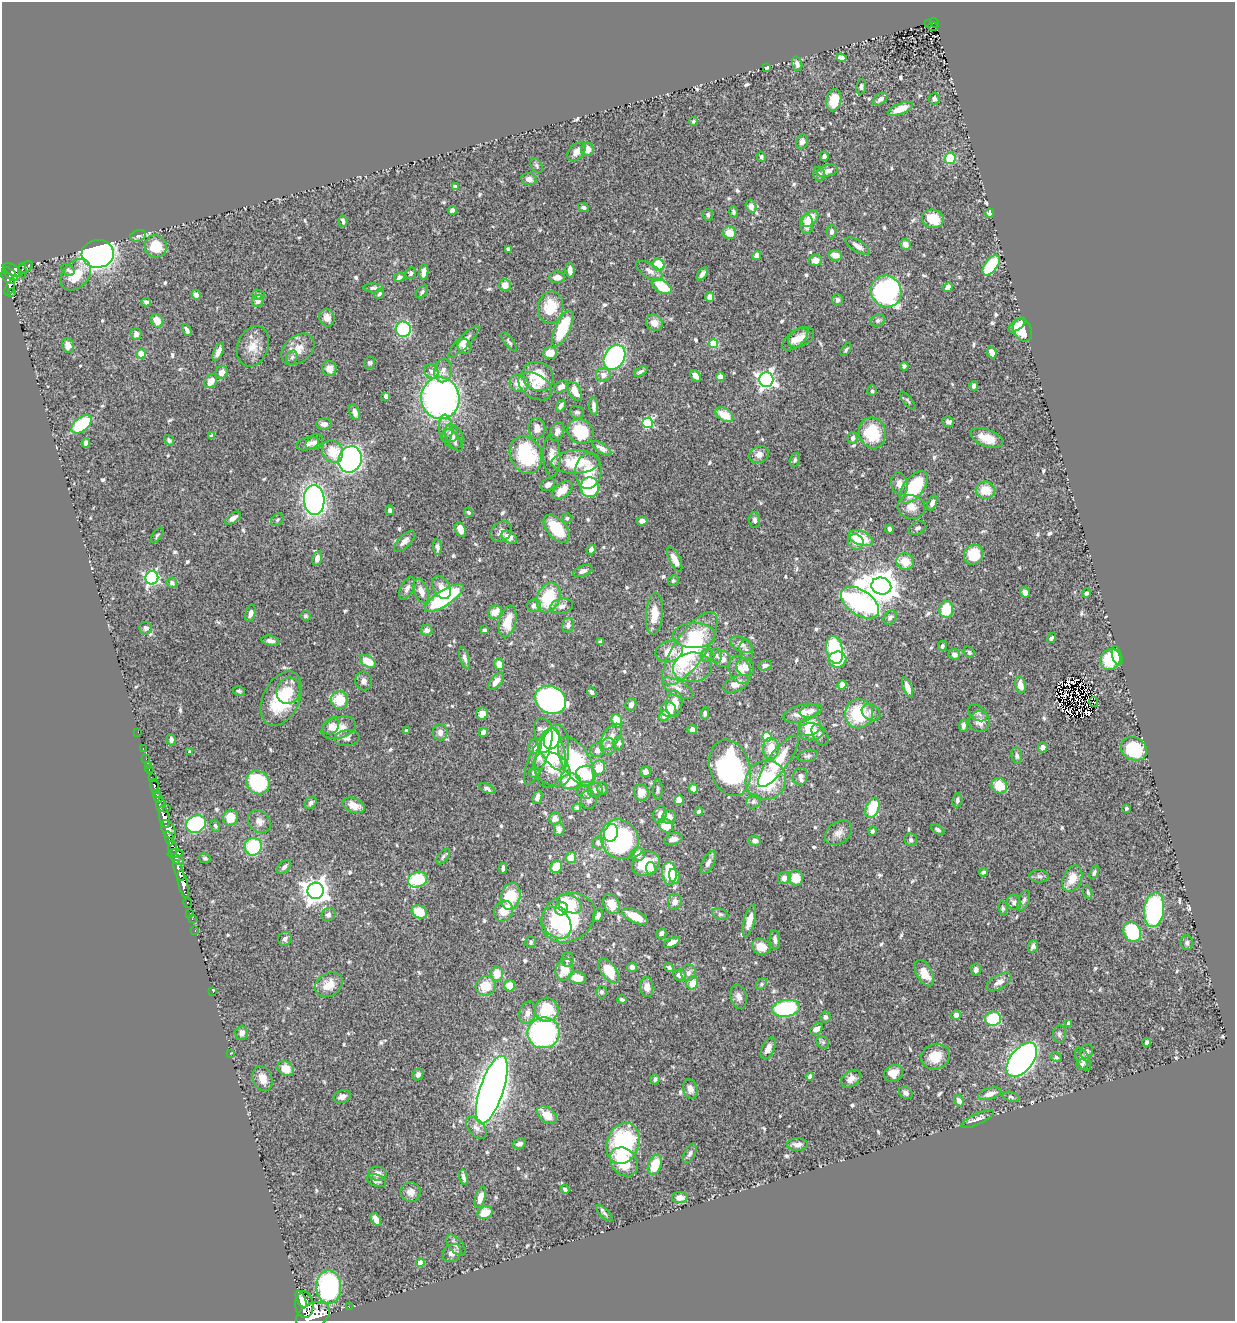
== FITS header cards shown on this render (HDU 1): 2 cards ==
NAXIS1  =                 1233
NAXIS2  =                 1319

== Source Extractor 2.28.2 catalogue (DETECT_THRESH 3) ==
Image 1233 x 1319 px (HDU 1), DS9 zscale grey, 1 PNG px = 1 image px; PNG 1237 x 1323 px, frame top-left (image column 1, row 1319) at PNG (2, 2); each listed source drawn as its Kron ellipse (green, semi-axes under 4 px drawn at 4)
Background 1.1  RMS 0.029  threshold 0.088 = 3 sigma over >= 5 px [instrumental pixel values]
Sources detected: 671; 4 with non-positive FLUX_AUTO (blend fragments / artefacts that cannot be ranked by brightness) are neither listed nor drawn; of the other 667, the 500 brightest by FLUX_AUTO listed and drawn (167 fainter detections omitted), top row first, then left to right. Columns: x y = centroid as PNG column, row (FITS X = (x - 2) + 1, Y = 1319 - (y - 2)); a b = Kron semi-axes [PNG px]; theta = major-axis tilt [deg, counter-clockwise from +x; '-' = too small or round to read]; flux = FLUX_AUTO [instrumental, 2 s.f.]
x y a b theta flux
929 23 3 2 - 3.5
935 23 5 4 - 50
933 26 5 3 - 43
842 58 5 4 - 16
797 64 7 5 -71 9.1
767 67 4 3 - 8
861 87 8 5 81 4.2
880 99 8 5 33 8.4
934 99 6 5 - 5.3
834 100 11 7 77 42
900 109 13 5 22 23
693 121 5 4 - 4
802 142 7 6 - 8.8
587 150 6 6 - 16
576 152 11 7 46 13
824 156 5 4 - 6.5
761 157 5 4 - 4.5
950 158 6 5 - 69
537 166 8 5 -61 4
827 171 11 5 15 11
819 174 7 6 - 6.5
529 179 8 6 -8 12
455 187 4 3 - 7.1
751 206 6 5 - 14
584 207 6 4 -15 5.1
452 210 5 4 - 7
733 212 6 4 -79 4.6
990 213 4 4 - 5.3
708 215 6 5 - 4.1
810 218 10 6 46 35
933 219 11 9 -15 44
343 221 6 3 -74 4.9
807 224 10 6 88 20
831 232 6 5 - 7.8
730 233 7 6 - 25
138 236 8 5 19 5.7
905 244 5 5 - 11
156 246 11 11 - 51
858 246 14 5 -32 12
508 249 4 4 - 4.6
98 254 16 14 6 910
757 255 4 4 - 14
835 255 6 5 - 18
816 260 6 5 - 14
658 265 6 6 - 72
991 265 11 6 54 110
25 267 8 5 35 120
13 270 11 5 -26 470
68 270 7 5 -39 4.1
570 270 8 4 -83 10
22 271 7 4 -88 120
649 271 15 7 -31 13
424 272 7 4 86 15
411 273 6 5 - 4.2
10 274 9 4 -42 500
702 274 7 4 56 7
76 275 18 12 48 46
399 277 5 4 - 5.7
557 277 8 6 1 16
8 278 8 4 -40 690
505 285 6 6 - 19
662 286 11 6 -33 59
948 287 5 4 - 12
10 288 8 4 64 280
373 288 10 4 -1 5.7
886 291 16 15 - 340
422 292 7 5 48 4
11 293 3 3 - 140
379 294 5 4 - 3.7
196 295 5 4 - 7.7
258 295 6 5 - 3.4
710 297 5 4 - 16
837 300 6 5 - 5.4
258 301 6 5 - 12
146 302 4 4 - 5.4
551 308 16 12 80 56
327 318 9 7 -72 12
878 320 7 6 - 4.1
157 321 7 6 - 22
654 323 9 7 -45 15
1017 325 10 5 39 16
563 328 19 7 66 100
403 329 8 7 - 160
187 330 6 3 -61 7.3
1023 330 12 8 -62 57
136 334 6 5 - 9
801 337 14 8 27 19
795 339 15 8 40 17
464 342 21 6 45 14
509 342 11 3 -53 3.5
713 343 4 4 - 70
68 345 7 6 - 12
253 346 21 15 68 33
465 347 7 7 - 8
298 349 19 13 40 28
846 350 7 3 53 3.5
218 352 10 4 66 13
550 353 7 6 - 22
992 353 6 4 -66 12
141 354 4 4 - 54
292 357 7 5 73 4.4
615 357 13 10 59 320
370 363 6 5 - 4.2
904 366 4 4 - 4.4
329 369 7 7 - 15
443 370 12 8 79 14
431 371 7 6 - 7.5
222 372 7 6 - 13
640 372 7 4 29 4.7
603 375 7 6 - 13
538 376 16 14 -31 60
695 376 6 4 -47 10
720 377 4 4 - 14
766 380 7 7 - 770
211 381 7 5 54 22
519 383 9 9 - 25
535 386 18 12 -31 18
974 386 5 4 - 5.9
561 387 7 5 31 10
575 391 10 6 -61 23
872 391 5 4 - 3.5
386 396 4 4 - 7.1
440 398 21 19 -86 730
908 401 11 3 -50 3.6
561 406 6 4 59 6.7
594 406 9 4 -85 8.5
355 412 8 5 -67 12
577 412 7 6 - 5.1
724 415 10 6 -32 33
948 422 6 5 - 6.4
648 423 5 5 - 160
81 424 12 6 39 110
324 424 8 5 2 8.7
537 428 10 8 88 14
446 429 14 6 -86 12
580 431 13 12 - 78
557 432 10 7 70 10
451 433 8 7 - 8.3
872 433 15 13 -75 78
212 436 4 4 - 4.7
453 437 12 10 -66 11
853 438 6 5 - 6.6
987 438 17 8 -21 31
169 440 6 4 -55 4
454 440 13 6 -56 7.9
314 442 9 7 39 7.1
86 443 4 4 - 7.6
308 443 11 6 16 8.7
602 448 11 4 -32 11
333 451 12 10 -57 43
526 455 19 15 -70 140
759 455 10 8 26 14
552 456 21 8 -88 18
350 459 13 11 70 520
795 460 7 5 74 3.9
576 462 24 11 3 69
588 471 17 13 87 46
899 484 11 8 -75 15
548 485 7 6 - 7.3
590 487 10 9 - 150
914 487 19 10 53 140
562 490 12 7 39 25
985 490 10 8 -7 36
314 500 15 10 -86 620
932 503 8 4 68 8.5
911 507 14 12 -12 22
390 510 4 4 - 6.8
468 512 5 4 - 3.8
233 518 9 4 34 11
567 518 5 5 - 4
277 520 7 5 44 3.8
755 520 8 5 -86 6.7
642 521 5 4 - 7.8
917 528 9 6 24 5.2
556 529 16 9 -49 62
890 529 4 3 - 4.8
460 530 8 5 -65 17
501 532 12 9 40 10
157 535 9 4 54 3.7
509 537 8 5 -32 14
861 538 13 7 -21 68
404 541 13 6 46 12
856 542 8 7 - 11
437 547 7 4 -82 6
591 549 5 4 - 7.8
974 555 10 9 - 62
317 558 7 5 76 10
675 559 13 5 -64 20
905 562 9 8 - 37
583 571 10 5 21 8.8
152 578 7 6 - 310
673 581 5 5 - 3.7
172 583 5 5 - 6.9
881 586 10 8 -16 3700
441 587 12 8 -62 15
407 588 12 6 62 8.9
421 591 12 6 -70 17
1025 592 5 5 - 9.3
1086 593 5 4 - 4.6
548 597 15 11 66 85
444 598 22 7 34 210
860 603 21 12 -35 520
534 606 7 6 - 8.9
561 606 11 7 12 9.8
946 609 8 7 - 54
495 612 7 6 - 20
251 613 9 5 75 9.5
654 614 21 8 86 33
306 616 5 5 - 3.9
890 617 8 6 53 6.2
508 621 16 8 75 34
568 625 7 6 - 9.1
146 628 6 6 - 7
427 630 5 5 - 10
484 630 4 3 - 4.3
694 635 21 12 0 63
1052 638 5 4 - 3.8
270 641 9 5 -13 8.9
600 642 4 3 - 3.7
742 645 12 7 -28 11
942 646 5 4 - 4.1
690 649 43 15 56 250
746 650 10 6 -77 6.5
835 650 14 8 -79 230
669 651 14 10 18 31
969 652 6 5 - 4.7
954 654 6 5 - 8.2
707 655 6 5 - 5.3
716 655 7 5 -90 4.4
1117 656 10 5 -73 27
465 658 11 5 -74 6.8
722 659 9 8 - 15
1110 659 11 9 58 92
838 660 9 8 - 51
368 661 8 5 -32 38
499 664 6 4 -78 23
765 665 7 5 13 5.4
692 667 19 15 6 33
745 667 9 8 - 14
740 670 14 10 -65 22
364 681 9 8 - 9.9
496 681 10 5 50 19
736 684 14 7 24 17
842 685 5 4 - 17
1020 685 8 5 -78 16
907 687 10 4 -69 17
677 688 17 7 -29 16
239 691 6 4 -12 3.7
288 691 13 11 72 30
592 692 5 4 - 5.4
281 699 29 18 64 110
340 700 9 8 - 58
550 700 16 13 -27 520
1094 702 5 2 - 4.5
674 704 13 8 86 28
631 705 6 5 - 8.6
669 710 8 7 - 27
811 711 11 6 15 8.4
871 712 10 7 -33 8.6
705 713 6 4 77 4.6
801 713 18 8 16 24
978 713 10 7 -34 6.7
482 714 6 6 - 16
859 714 14 14 - 100
664 716 5 4 - 10
617 721 7 5 -68 39
979 722 10 10 - 16
331 726 9 7 47 10
810 726 11 9 19 38
963 726 6 4 81 6.1
338 728 18 10 16 33
692 730 4 4 - 8.7
406 731 4 3 - 7.2
138 732 2 2 - 6.3
440 732 8 7 - 13
483 732 4 4 - 12
811 732 13 8 0 30
820 735 11 7 -59 7.3
611 737 14 8 56 16
767 737 5 4 - 89
347 738 12 8 7 9.9
552 739 11 7 70 81
171 740 6 4 -80 5.4
619 743 6 5 - 5.7
550 744 28 12 -66 170
535 746 8 6 60 12
608 746 8 7 - 9.7
1043 747 5 5 - 12
143 748 3 2 - 17
771 748 11 8 87 30
1134 749 13 11 -30 110
597 750 7 7 - 9.6
190 752 4 4 - 3.5
552 756 32 16 78 110
808 756 10 6 14 5.3
1017 756 8 5 -83 5.4
538 757 30 8 67 40
146 759 2 2 - 7.8
576 761 27 14 -60 190
778 761 31 9 54 80
148 765 3 2 - 11
598 768 7 6 - 37
730 768 29 20 -73 330
149 769 4 3 - 47
552 769 20 15 -37 52
534 772 6 5 - 7.3
645 772 5 5 - 9.1
586 774 10 8 -5 43
800 776 8 7 - 9.5
152 778 3 3 - 270
766 780 20 19 - 140
571 781 10 7 13 79
258 783 12 11 - 140
154 786 7 3 -75 240
999 786 8 7 - 39
487 789 9 4 -27 4.9
602 789 6 5 - 3.7
658 789 10 5 -89 4.5
693 789 5 4 - 13
595 790 7 7 - 13
585 792 8 6 -27 4.6
641 793 8 7 - 18
156 794 4 4 - 470
537 797 7 4 68 7.2
158 798 5 4 - 1100
589 800 9 8 - 9.1
679 800 5 4 - 20
957 800 7 5 81 5.1
753 802 7 6 - 5.4
311 803 7 5 46 6.5
160 805 7 4 83 760
354 805 11 7 -23 22
166 808 3 2 - 130
577 808 4 4 - 4.5
872 808 11 6 68 87
1126 808 3 3 - 4.2
699 811 4 4 - 3.5
660 814 9 6 74 10
164 817 12 5 -80 3100
669 817 7 7 - 11
230 818 8 7 - 35
555 819 6 6 - 8.7
259 821 12 10 -47 13
196 824 10 8 23 270
215 826 6 4 -69 3.8
666 826 7 6 - 39
168 829 10 6 -62 1200
559 829 6 5 - 6.2
938 830 7 4 -29 4.6
872 831 4 4 - 4.6
611 833 9 6 71 69
838 833 15 10 36 15
169 838 7 3 -75 470
620 839 20 18 -58 300
673 839 9 5 15 8.4
911 840 7 6 - 4.5
755 841 6 5 - 6.3
598 843 6 5 - 6.9
253 847 9 8 - 120
172 848 7 4 -81 960
176 854 8 3 2 350
638 854 7 7 - 15
443 857 9 5 52 4.4
205 858 6 5 - 3.6
571 858 6 5 - 20
177 859 7 4 -38 400
646 863 14 11 24 64
708 863 12 6 66 8.6
284 867 8 5 45 5.8
556 867 6 5 - 32
503 868 5 3 - 4.5
651 868 6 5 - 12
179 871 11 4 -71 1900
983 872 4 4 - 4.7
1094 872 7 4 72 4
669 873 11 7 -86 81
674 876 8 5 -70 11
1039 876 10 6 -1 6
784 878 6 6 - 11
795 878 8 7 - 36
1072 879 14 9 66 32
418 880 10 7 20 100
183 884 14 5 -77 1500
315 891 8 8 - 1900
1088 892 7 4 -75 3.9
511 896 13 9 75 71
1024 900 11 5 68 5.4
675 902 8 7 - 11
1014 902 8 6 -63 7.2
188 903 5 3 - 51
570 904 13 8 -27 64
611 904 10 7 -62 30
1003 908 7 4 -83 4
561 909 6 6 - 47
1154 910 17 10 83 320
503 911 11 9 56 28
419 912 8 6 -28 44
190 913 2 2 - 18
720 914 8 5 -18 4.5
328 915 7 6 - 6.6
598 916 6 4 65 7.8
635 916 14 6 -26 40
568 918 28 23 32 240
192 919 2 2 - 5.9
749 921 16 5 75 24
556 923 17 13 -51 58
195 930 3 2 - 22
1132 932 10 8 -64 130
662 933 5 4 - 6
285 939 7 6 - 7.5
775 940 9 5 -83 7.9
531 942 6 5 - 4.1
672 942 9 4 27 9.3
1187 943 7 6 - 5
1033 946 6 5 - 5.3
761 947 9 7 -20 29
567 959 7 6 - 7.4
632 967 5 4 - 8.3
669 967 5 4 - 3.7
976 969 6 5 - 7.5
565 970 11 8 68 35
609 971 14 7 -53 50
689 973 8 7 - 9.7
924 973 14 7 -61 28
497 974 7 6 - 31
680 975 6 5 - 10
577 978 9 6 -10 30
999 982 14 7 30 12
692 983 6 5 - 32
761 984 6 4 44 3.6
329 985 15 11 31 28
486 986 10 9 - 43
510 986 5 5 - 36
647 987 10 6 -85 15
213 992 3 2 - 29
601 992 6 5 - 4
739 997 12 8 -77 12
622 1000 4 3 - 4.1
786 1008 14 8 8 250
547 1010 12 12 - 69
528 1013 11 8 74 12
956 1015 5 4 - 11
825 1017 5 5 - 5.1
993 1019 8 7 - 99
1069 1023 4 4 - 11
816 1029 7 5 34 11
242 1033 7 6 - 11
544 1033 16 15 - 430
1059 1034 8 6 81 5.2
823 1042 7 5 -45 4.2
1147 1042 4 4 - 4.8
768 1048 11 6 63 15
1086 1051 7 6 - 8.1
230 1054 3 2 - 7.6
935 1057 14 12 24 38
1056 1057 6 4 -34 4.9
1083 1059 12 6 -65 9.9
1022 1060 20 11 51 900
1082 1064 6 5 - 4.2
286 1069 8 7 - 26
894 1073 10 8 27 23
418 1074 6 5 - 7.1
810 1076 4 4 - 6.5
263 1079 13 9 -69 18
655 1079 5 4 - 5.2
851 1079 11 7 36 15
690 1089 10 7 -74 12
492 1090 36 11 72 3000
906 1093 7 5 -34 7.8
990 1094 12 5 17 13
342 1097 9 6 19 9.4
1011 1097 9 4 -18 3.9
959 1101 6 4 -59 7.8
547 1115 11 7 -38 29
978 1119 17 5 25 11
476 1128 13 7 -50 12
623 1143 21 16 70 210
519 1144 7 5 20 8
797 1145 10 6 1 9.4
690 1153 11 5 62 5.9
624 1162 16 12 -50 50
655 1165 10 6 68 44
377 1174 9 7 -9 12
463 1177 8 3 -75 6.5
376 1180 10 6 -20 10
565 1189 4 3 - 5
411 1192 10 10 - 14
480 1197 10 5 73 22
680 1198 8 5 1 18
485 1213 8 6 27 28
604 1213 10 4 -44 4.6
376 1219 7 4 -57 12
456 1245 12 6 -51 7.7
452 1253 10 8 41 12
420 1263 4 4 - 35
329 1287 16 12 -89 250
301 1299 9 4 -65 1700
304 1305 13 9 -84 3700
349 1307 2 2 - 9.9
313 1316 18 12 29 7700
At the frame edge (FLAGS 8, measured only in part): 1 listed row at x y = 313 1316
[167 fainter detections neither listed nor drawn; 4 non-positive-flux detections neither listed nor drawn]